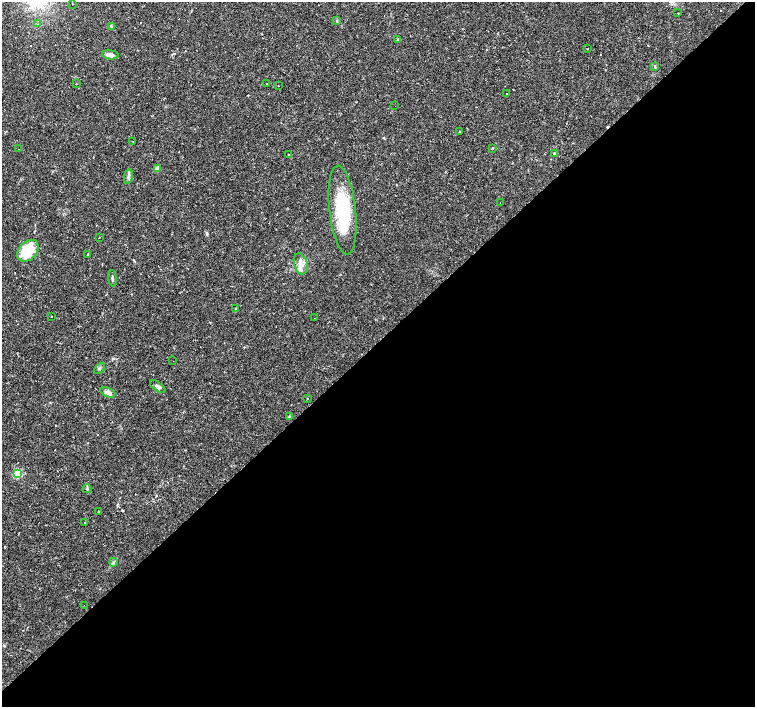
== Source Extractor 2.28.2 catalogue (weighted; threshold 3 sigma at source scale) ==
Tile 12 of 4 x 4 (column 4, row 3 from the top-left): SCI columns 4516-6020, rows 1562-2970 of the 6021 x 6006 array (HDU 1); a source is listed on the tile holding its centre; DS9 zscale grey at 2 x 2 block average (1 PNG px = mean of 2 x 2 image px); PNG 757 x 709 px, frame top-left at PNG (2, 2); each listed source drawn as its Kron ellipse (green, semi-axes under 4 px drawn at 4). Shown black and unused: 52% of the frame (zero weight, under 2 of 3 exposures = <1% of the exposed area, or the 3 px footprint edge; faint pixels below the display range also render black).
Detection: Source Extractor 2.28.2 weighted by HDU 2 'WHT'; one run over the whole footprint, this tile lists its part. Background 0.0408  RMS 0.0037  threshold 0.0165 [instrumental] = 3 sigma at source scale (4.5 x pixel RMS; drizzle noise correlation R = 1.50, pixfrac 1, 0.0396/0.0396 arcsec/px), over >= 5 px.
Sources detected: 60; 2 inside a brighter object's white glare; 14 cosmic-ray / hot-pixel residue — neither listed nor drawn; the other 44 listed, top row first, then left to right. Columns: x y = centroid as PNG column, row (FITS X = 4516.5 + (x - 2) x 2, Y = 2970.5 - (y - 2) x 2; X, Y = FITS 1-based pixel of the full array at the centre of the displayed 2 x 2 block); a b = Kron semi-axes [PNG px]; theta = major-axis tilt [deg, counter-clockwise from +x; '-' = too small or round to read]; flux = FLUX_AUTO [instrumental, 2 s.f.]
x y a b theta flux
72 4 2 2 - 0.57
678 13 2 2 - 0.36
337 20 3 3 - 0.69
38 24 2 2 - 0.53
111 26 4 3 - 0.97
398 39 3 2 - 0.45
588 49 2 2 - 0.9
110 55 8 4 -6 3.5
655 66 4 2 - 0.67
267 83 2 2 - 0.61
76 84 2 2 - 0.33
278 86 2 2 - 0.52
506 93 2 2 - 0.82
395 106 2 2 - 1.1
460 132 2 2 - 0.68
133 141 2 2 - 0.35
492 148 2 2 - 3.5
19 149 2 2 - 0.5
554 153 4 3 - 0.99
288 155 2 2 - 0.49
157 169 3 2 - 9.9
128 177 7 4 80 2
500 202 2 2 - 0.24
342 210 44 13 -84 56
99 237 2 2 - 0.42
28 251 12 9 46 25
88 254 3 2 - 0.51
301 264 11 6 -72 5.7
113 278 8 3 -83 1.5
236 309 4 3 - 1.2
51 316 2 2 - 0.36
314 318 2 2 - 0.56
173 361 2 2 - 0.52
99 368 6 2 48 1
158 387 9 4 -35 2.4
108 392 8 4 -21 3.3
307 398 2 2 - 0.41
289 416 4 2 - 0.79
17 473 3 3 - 69
87 489 4 3 - 1.2
99 512 2 2 - 0.56
85 522 2 2 - 0.33
113 562 4 3 - 1.3
84 605 2 2 - 0.32
Diffuse or blended objects may show on this block-average render without a row.